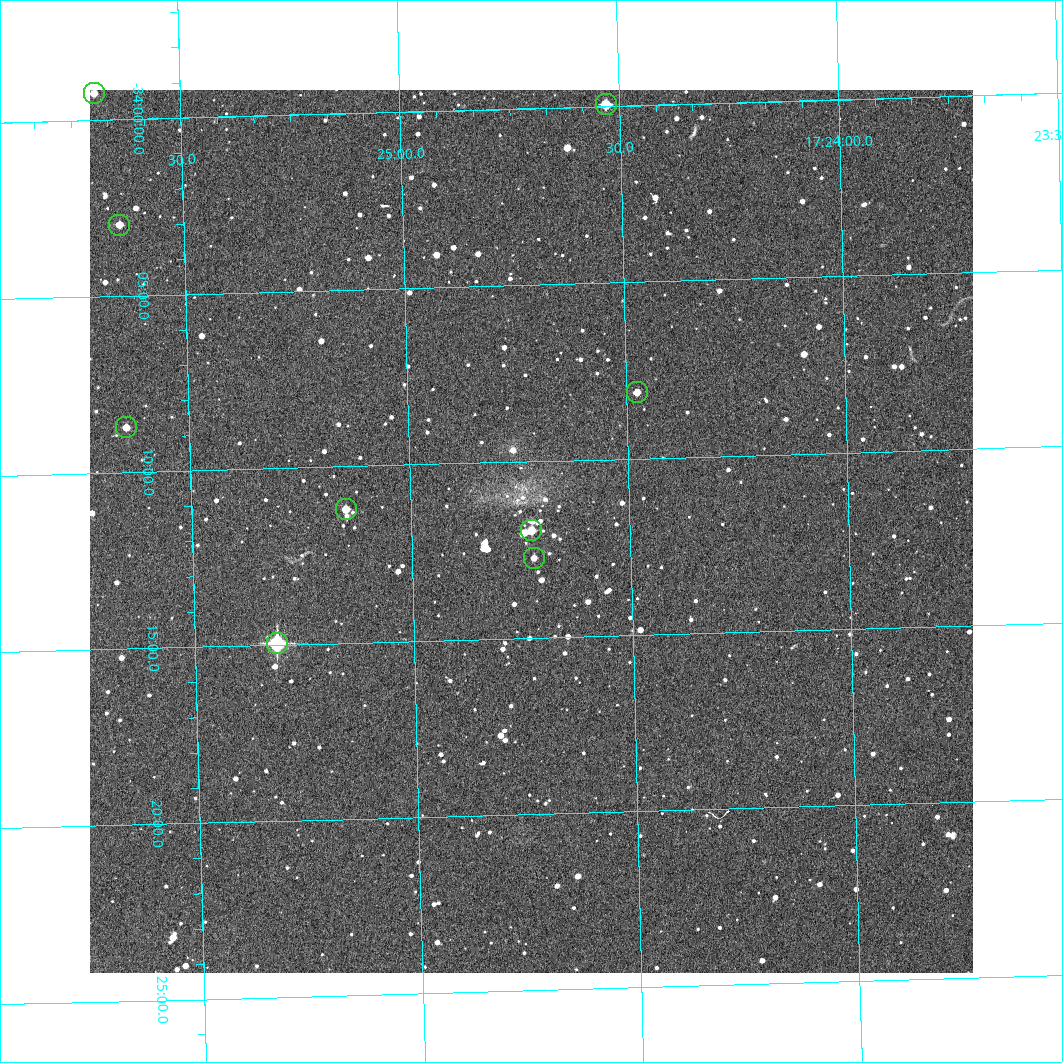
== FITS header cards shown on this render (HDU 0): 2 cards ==
NAXIS1  =                  883 /Length X axis
NAXIS2  =                  883 /Length Y axis

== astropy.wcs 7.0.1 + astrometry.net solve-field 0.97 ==
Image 883 x 883 px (HDU 0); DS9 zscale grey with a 90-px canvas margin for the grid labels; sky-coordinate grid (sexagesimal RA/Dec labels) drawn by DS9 from the SOLVED WCS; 9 Tycho-2 reference stars matched to detected sources circled (green)
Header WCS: RA---TAN/DEC--TAN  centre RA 17:24:43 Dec -34:12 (261.18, -34.20 deg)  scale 1.7 arcsec/px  FOV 25.0' x 25.0'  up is -2 deg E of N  parity normal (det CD < 0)
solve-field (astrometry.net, Tycho-2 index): VERIFIED the header's WCS against the Tycho-2 star catalogue (9 matches, 0 conflicts) and refined it, rather than solving blind
Solved WCS: RA---TAN-SIP/DEC--TAN-SIP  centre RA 17:24:44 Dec -34:12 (261.18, -34.20 deg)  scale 1.7 arcsec/px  FOV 25.0' x 25.0'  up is -1 deg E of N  parity normal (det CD < 0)
The solver's refit moves the header's centre by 1.3 arcsec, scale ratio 1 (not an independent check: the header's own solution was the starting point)
Tycho-2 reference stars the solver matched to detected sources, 9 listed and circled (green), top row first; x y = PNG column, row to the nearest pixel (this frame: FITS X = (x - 90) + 1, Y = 883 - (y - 90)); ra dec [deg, ICRS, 3 dp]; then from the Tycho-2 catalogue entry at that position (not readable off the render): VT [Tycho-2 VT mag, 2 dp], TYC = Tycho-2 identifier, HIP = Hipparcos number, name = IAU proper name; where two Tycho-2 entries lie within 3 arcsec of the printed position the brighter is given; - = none
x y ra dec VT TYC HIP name
94 93 261.424 -33.987 10.92 7383-152-1 - -
606 104 261.133 -33.999 9.69 7383-138-1 - -
119 225 261.411 -34.050 11.09 7383-281-1 - -
637 392 261.119 -34.135 11.34 7383-284-1 - -
126 427 261.411 -34.145 10.97 7383-462-1 - -
346 509 261.287 -34.187 10.89 7383-162-1 - -
531 530 261.181 -34.199 10.78 7383-7-1 - -
534 558 261.180 -34.212 11.53 7383-421-1 - -
277 643 261.328 -34.249 7.15 7383-523-1 - -